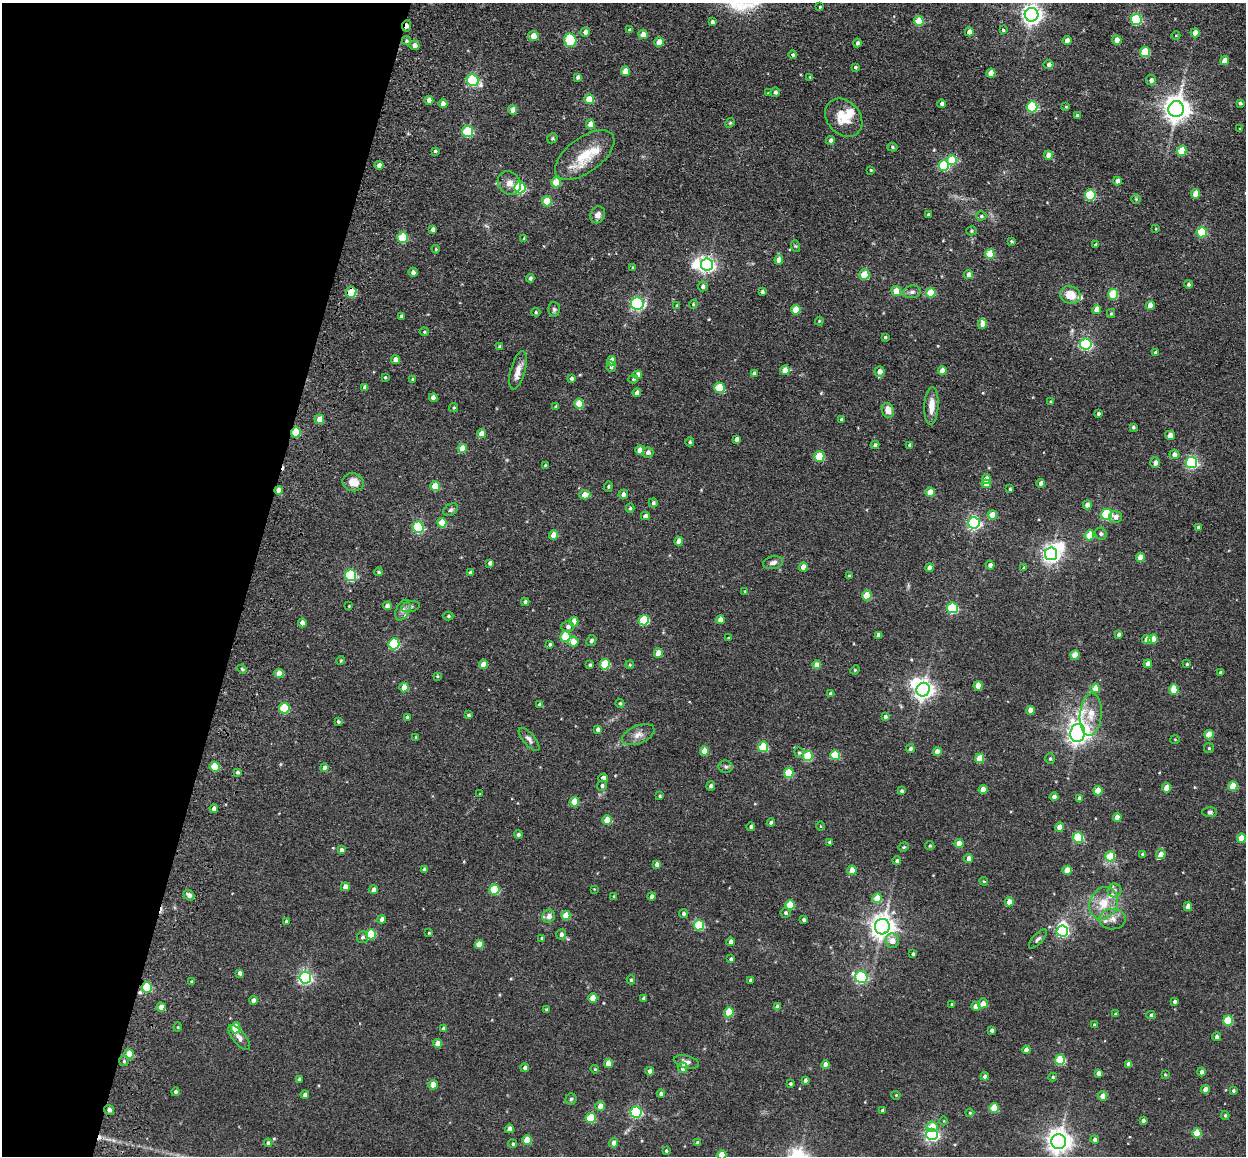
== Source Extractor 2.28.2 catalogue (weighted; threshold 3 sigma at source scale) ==
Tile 9 of 4 x 4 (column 1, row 3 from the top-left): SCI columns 86-1329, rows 1405-2558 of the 5224 x 5246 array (HDU 1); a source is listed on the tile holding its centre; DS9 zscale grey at full resolution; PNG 1248 x 1158 px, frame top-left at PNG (2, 3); each listed source drawn as its Kron ellipse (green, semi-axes under 4 px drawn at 4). Shown black and unused: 20% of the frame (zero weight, under 3 of 4 exposures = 9% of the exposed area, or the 3 px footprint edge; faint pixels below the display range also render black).
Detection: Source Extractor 2.28.2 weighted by HDU 2 'WHT'; one run over the whole footprint, this tile lists its part. Background 0.0665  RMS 0.0085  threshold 0.038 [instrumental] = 3 sigma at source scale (4.5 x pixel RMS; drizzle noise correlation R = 1.50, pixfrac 1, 0.05/0.05 arcsec/px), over >= 5 px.
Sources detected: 441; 4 inside a brighter object's white glare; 3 cosmic-ray / hot-pixel residue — neither listed nor drawn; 7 inside a brighter listed object's ellipse — not listed separately; the other 427 listed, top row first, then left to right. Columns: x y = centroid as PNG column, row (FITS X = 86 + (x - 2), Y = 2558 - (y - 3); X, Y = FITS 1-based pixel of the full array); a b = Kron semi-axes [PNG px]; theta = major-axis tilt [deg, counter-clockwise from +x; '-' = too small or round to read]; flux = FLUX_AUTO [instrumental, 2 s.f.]
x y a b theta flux
820 7 4 3 - 0.86
1031 15 7 7 - 440
1136 19 5 5 - 66
919 21 5 5 - 25
712 22 4 3 - 2
407 26 6 3 85 5.1
630 30 4 3 - 1.5
1003 30 3 3 - 1.1
585 32 5 4 - 4.1
969 32 4 4 - 5.1
1195 33 4 4 - 7.9
643 34 5 4 - 7.1
1176 35 4 3 - 0.65
533 36 5 4 - 11
570 40 7 6 - 43
1117 40 4 4 - 8.9
407 41 5 4 - 1.5
1067 41 4 4 - 7
659 42 4 4 - 14
857 43 4 4 - 2
414 45 5 4 - 4.5
1145 52 5 5 - 32
793 55 4 4 - 1.5
1224 61 4 4 - 9.1
1049 64 5 4 - 2.7
855 67 3 3 - 1.2
625 71 4 4 - 12
991 73 4 4 - 10
578 77 4 4 - 2.1
810 77 4 4 - 1
473 80 6 5 - 96
1151 80 5 5 - 2.8
775 92 5 4 - 2
768 93 3 2 - 0.69
589 99 5 5 - 22
429 100 4 4 - 4.2
1240 103 4 3 - 1.7
443 104 4 4 - 5.9
942 104 4 4 - 2.2
1032 107 5 5 - 75
1066 107 3 3 - 0.8
1176 109 8 7 - 870
513 110 4 4 - 7.2
1077 116 4 4 - 2.7
844 118 21 16 -48 18
730 123 5 4 - 1
590 124 5 4 - 9.1
1240 129 4 3 - 0.93
468 131 5 5 - 47
552 138 5 5 - 1.2
830 140 4 4 - 2.6
892 147 5 4 - 1.4
435 151 3 3 - 1.3
1182 151 5 5 - 21
585 155 34 17 36 27
1048 155 4 4 - 8.5
952 160 5 5 - 26
379 165 4 4 - 4.2
944 166 5 5 - 50
871 170 4 4 - 0.95
1117 181 4 4 - 4.4
556 182 5 5 - 19
509 183 12 10 -46 6.3
520 188 5 5 - 74
1195 194 5 4 - 12
1090 195 5 5 - 53
1136 199 5 5 - 1.1
547 201 5 5 - 24
928 214 3 3 - 0.97
598 215 9 7 68 4.2
981 216 5 4 - 1.3
433 229 4 4 - 3
1156 229 4 3 - 0.7
971 231 5 4 - 1
1202 232 5 5 - 38
402 238 5 5 - 41
524 239 4 3 - 1.5
1011 241 3 3 - 1.1
1096 245 3 3 - 1.4
795 246 6 4 -70 1
436 249 4 3 - 0.75
990 254 5 5 - 25
779 260 5 4 - 8.7
707 265 6 6 - 230
633 268 3 3 - 1.2
413 272 4 4 - 2.9
864 275 5 5 - 24
968 275 4 4 - 3.9
530 278 4 4 - 2.4
1188 284 4 4 - 1.5
703 286 5 5 - 2.6
896 291 5 5 - 13
351 292 5 5 - 27
762 292 4 4 - 1.7
912 292 9 6 9 2.6
931 293 5 5 - 21
1113 294 5 5 - 31
1070 295 10 8 -19 13
637 304 6 6 - 120
693 304 4 4 - 0.9
677 305 4 3 - 0.92
1150 305 4 4 - 8.3
554 309 7 5 -89 1.8
1097 309 4 4 - 8.4
796 310 5 4 - 19
536 312 5 4 - 0.92
1111 313 4 4 - 0.95
401 316 4 3 - 1.8
819 321 4 3 - 0.86
982 324 5 4 - 6
424 332 5 4 - 0.99
885 337 4 4 - 1
1086 344 5 5 - 110
499 346 3 3 - 0.83
1156 353 4 3 - 2.2
395 359 4 4 - 4.3
612 361 5 4 - 11
611 367 5 4 - 2.1
518 370 20 7 75 7
785 370 4 4 - 10
942 371 4 4 - 8.1
879 372 5 5 - 4.8
754 373 4 4 - 2.2
638 375 4 4 - 6.5
385 377 4 4 - 1
571 378 3 3 - 2
413 379 4 3 - 1.2
633 379 5 4 - 1.2
365 387 4 4 - 3.5
719 388 5 5 - 38
637 393 4 4 - 4.7
433 398 4 4 - 4.5
1051 401 4 3 - 0.82
579 404 5 5 - 24
931 406 19 7 87 9
556 407 3 3 - 1.7
454 408 4 4 - 1.1
888 410 7 6 - 6.4
1098 414 4 3 - 1.5
319 419 5 4 - 9.3
842 420 4 3 - 2.8
1133 427 3 3 - 1.5
296 432 5 5 - 27
482 433 4 4 - 7.5
1170 435 5 4 - 5.6
736 439 4 4 - 3.1
690 442 4 4 - 1.2
875 445 4 4 - 2
910 445 4 3 - 1.8
462 448 4 4 - 11
640 450 4 4 - 9.3
648 452 5 5 - 3.3
1174 454 5 4 - 3.8
819 456 5 5 - 33
1155 463 5 4 - 3.5
1191 463 5 5 - 120
545 465 4 3 - 0.81
986 479 5 4 - 11
353 482 10 9 - 10
1041 483 4 4 - 3.4
986 484 4 4 - 4.9
435 486 5 4 - 16
608 486 5 4 - 1.2
1010 489 3 3 - 1.1
279 490 4 4 - 6.2
930 492 4 4 - 15
623 494 5 4 - 3.1
585 495 5 4 - 10
653 503 4 4 - 1.7
1087 505 4 4 - 4.5
630 508 4 4 - 1.2
451 510 8 5 31 1.9
1106 514 6 5 - 65
992 515 4 4 - 14
645 516 4 4 - 4
1116 517 6 6 - 3.6
442 523 5 4 - 18
974 523 6 5 - 150
418 527 6 5 - 72
1198 527 4 4 - 1.7
1101 534 6 5 - 1.7
553 535 4 4 - 11
1089 535 5 4 - 20
679 541 4 4 - 8.3
1051 554 6 6 - 340
1140 557 4 4 - 11
490 563 4 4 - 2.9
773 563 10 6 11 3.6
990 565 4 4 - 2.9
803 567 4 4 - 8
929 568 4 4 - 3.7
1024 568 4 4 - 1
378 572 4 3 - 1.1
470 573 4 4 - 1.8
350 575 5 5 - 74
849 576 4 4 - 1.5
745 591 4 3 - 0.87
867 595 5 4 - 22
525 602 4 4 - 2.5
349 606 3 3 - 0.57
387 606 4 4 - 4.8
410 607 9 5 12 1.9
952 608 5 5 - 67
403 610 11 6 66 3.1
448 616 5 4 - 1.1
644 620 5 5 - 39
720 620 4 4 - 5.4
574 622 5 4 - 11
302 623 4 4 - 5.6
568 627 6 5 - 2.8
1119 634 4 3 - 2.1
878 635 4 3 - 3.1
565 637 5 5 - 41
728 638 4 3 - 0.87
1147 639 5 4 - 4.8
1153 639 5 4 - 12
591 641 6 4 63 1.8
573 642 5 5 - 9.5
394 644 5 5 - 62
550 644 3 3 - 1.3
658 653 5 4 - 14
1075 655 4 4 - 12
341 661 4 4 - 1
483 664 4 4 - 8.2
605 664 5 5 - 33
1148 664 4 4 - 5.2
1187 664 3 3 - 0.89
590 665 3 3 - 1.5
630 665 4 3 - 0.96
817 665 4 4 - 7.1
242 669 5 3 - 1.1
855 670 5 4 - 0.95
1220 672 3 3 - 1.2
279 673 4 4 - 9.8
437 676 4 4 - 0.91
978 686 5 4 - 13
404 687 5 4 - 14
1095 688 5 4 - 12
923 690 7 6 - 420
1174 690 5 4 - 20
831 694 4 4 - 3.5
620 703 4 4 - 1.3
540 704 4 4 - 2.9
284 708 5 5 - 43
1031 710 4 4 - 7.6
1091 714 21 11 85 12
468 715 4 3 - 1.4
407 717 4 4 - 2
885 717 4 3 - 2
338 722 4 3 - 1.2
598 729 4 4 - 2.9
1078 733 9 7 81 570
638 735 17 9 23 6.1
1209 735 5 4 - 16
416 737 4 3 - 0.85
529 739 14 6 -49 3.4
1175 739 5 3 - 0.68
763 747 5 5 - 38
1209 748 5 5 - 1.1
910 749 4 3 - 1.7
704 751 4 4 - 10
937 752 4 4 - 7.2
799 753 5 4 - 1.3
835 755 5 5 - 33
808 756 5 5 - 38
980 758 5 4 - 17
1050 759 5 4 - 1.3
215 767 5 5 - 24
324 767 4 4 - 3.2
726 767 7 6 - 1.8
238 772 4 4 - 1.8
789 773 5 5 - 28
603 778 5 4 - 3.6
602 786 5 5 - 2
711 786 4 4 - 2.4
1233 786 4 4 - 20
1166 788 4 4 - 11
983 790 4 4 - 11
902 791 3 3 - 1.6
1098 791 4 4 - 11
480 794 3 3 - 0.65
660 796 3 3 - 1
1054 797 4 4 - 2.7
1079 798 4 4 - 3
574 802 5 4 - 17
214 808 4 4 - 3.6
1210 812 7 5 1 1.7
1117 817 4 4 - 7
607 820 5 4 - 15
771 822 4 4 - 2.6
820 826 4 3 - 0.67
751 827 4 4 - 1.8
1059 827 4 4 - 9.6
518 834 4 4 - 1.6
1078 838 5 5 - 43
1241 838 5 4 - 15
830 842 4 3 - 1.6
959 843 4 4 - 11
930 846 5 4 - 1.3
904 847 5 4 - 1
341 850 4 4 - 2.4
1161 854 5 4 - 4.9
1143 855 4 3 - 2.6
1110 856 5 5 - 25
968 858 4 4 - 4.6
897 861 4 4 - 2.2
657 864 4 4 - 3.5
424 869 3 3 - 1.7
852 870 4 4 - 8.7
1067 870 4 4 - 13
984 881 4 4 - 0.87
345 887 4 4 - 5.9
594 889 3 3 - 0.52
374 890 4 4 - 3
494 890 5 5 - 36
1114 890 7 7 - 2.7
189 895 6 4 -41 3.7
614 896 4 3 - 0.61
652 896 4 4 - 3
877 898 5 4 - 18
1009 902 4 4 - 7.3
1103 903 17 13 65 17
790 905 5 5 - 26
1188 907 4 4 - 5
683 913 4 4 - 1.8
785 913 5 5 - 1.6
566 915 4 4 - 15
549 916 6 6 - 4.1
382 919 4 4 - 3.1
1113 919 13 10 5 6.9
804 920 4 3 - 1.7
286 921 4 3 - 1.3
699 925 5 5 - 45
882 927 8 7 - 710
1062 931 6 5 - 110
429 933 4 3 - 0.86
371 934 5 5 - 38
561 934 5 5 - 2.8
362 937 6 5 - 2.2
542 938 4 3 - 1
1038 939 12 5 48 2.2
892 941 7 6 - 7.8
731 942 4 4 - 3.6
479 944 5 4 - 13
913 954 4 3 - 1.3
731 959 4 4 - 1.5
240 973 4 4 - 2.8
305 977 6 6 - 170
861 977 6 6 - 100
631 980 4 4 - 1.4
750 980 4 3 - 2
192 981 4 4 - 0.99
147 987 5 5 - 43
593 998 4 4 - 12
644 998 4 3 - 1.9
253 1001 4 4 - 4
1175 1001 3 3 - 1.7
983 1003 5 5 - 6.4
952 1004 3 2 - 0.74
976 1006 4 4 - 6.3
161 1007 4 4 - 6.5
777 1007 4 4 - 2.2
546 1009 4 3 - 0.83
729 1012 5 4 - 24
1116 1014 3 3 - 1.1
1151 1015 4 4 - 1.3
1228 1021 5 5 - 35
1094 1025 3 3 - 0.98
178 1027 5 3 - 0.69
236 1028 5 5 - 20
444 1028 4 4 - 2.4
992 1030 4 3 - 2
1217 1037 4 4 - 2.2
239 1038 15 6 -51 4.1
438 1044 4 4 - 7.1
1026 1050 4 4 - 6.1
129 1054 5 4 - 20
1060 1060 5 5 - 40
124 1061 5 5 - 1.4
686 1062 13 6 -14 3.5
608 1063 4 4 - 7.9
1129 1064 4 4 - 5.8
826 1065 4 4 - 6.3
525 1068 4 4 - 3
683 1068 5 4 - 5.5
595 1069 4 3 - 0.72
650 1071 4 4 - 3.5
1201 1072 4 4 - 3.1
1098 1073 4 4 - 3.3
1165 1074 3 3 - 0.76
985 1076 4 4 - 2.4
1053 1077 4 3 - 1.3
299 1080 4 3 - 2.6
805 1080 4 4 - 1.8
790 1084 3 3 - 1.1
433 1085 4 4 - 9.6
1205 1089 4 4 - 4.7
1233 1091 3 3 - 1.2
175 1092 4 4 - 1.7
661 1094 4 4 - 2.3
305 1095 4 4 - 2.3
896 1095 4 4 - 0.86
1103 1096 5 4 - 6.6
571 1099 5 5 - 1.5
600 1106 5 5 - 5.8
994 1108 5 4 - 21
109 1110 5 4 - 3.2
883 1111 4 3 - 2.1
636 1112 5 5 - 100
970 1113 4 4 - 1.1
1225 1115 4 3 - 1.2
591 1118 5 5 - 35
1143 1120 4 3 - 1.9
944 1121 4 3 - 0.62
932 1127 5 5 - 14
509 1129 4 4 - 4.7
1197 1133 5 4 - 19
932 1134 6 6 - 180
527 1140 5 4 - 16
1095 1140 4 4 - 2.3
1059 1141 7 7 - 710
268 1143 4 4 - 1.8
614 1143 4 4 - 5.4
698 1143 4 3 - 2.1
513 1144 4 4 - 1.4
666 1151 3 3 - 1
722 1155 4 4 - 14
Overlapping masked pixels (flux is a lower limit): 6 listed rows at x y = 407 26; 351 292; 296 432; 279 490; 147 987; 109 1110
Isophote crosses this tile's border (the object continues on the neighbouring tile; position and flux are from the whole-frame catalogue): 2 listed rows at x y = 1059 1141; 722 1155